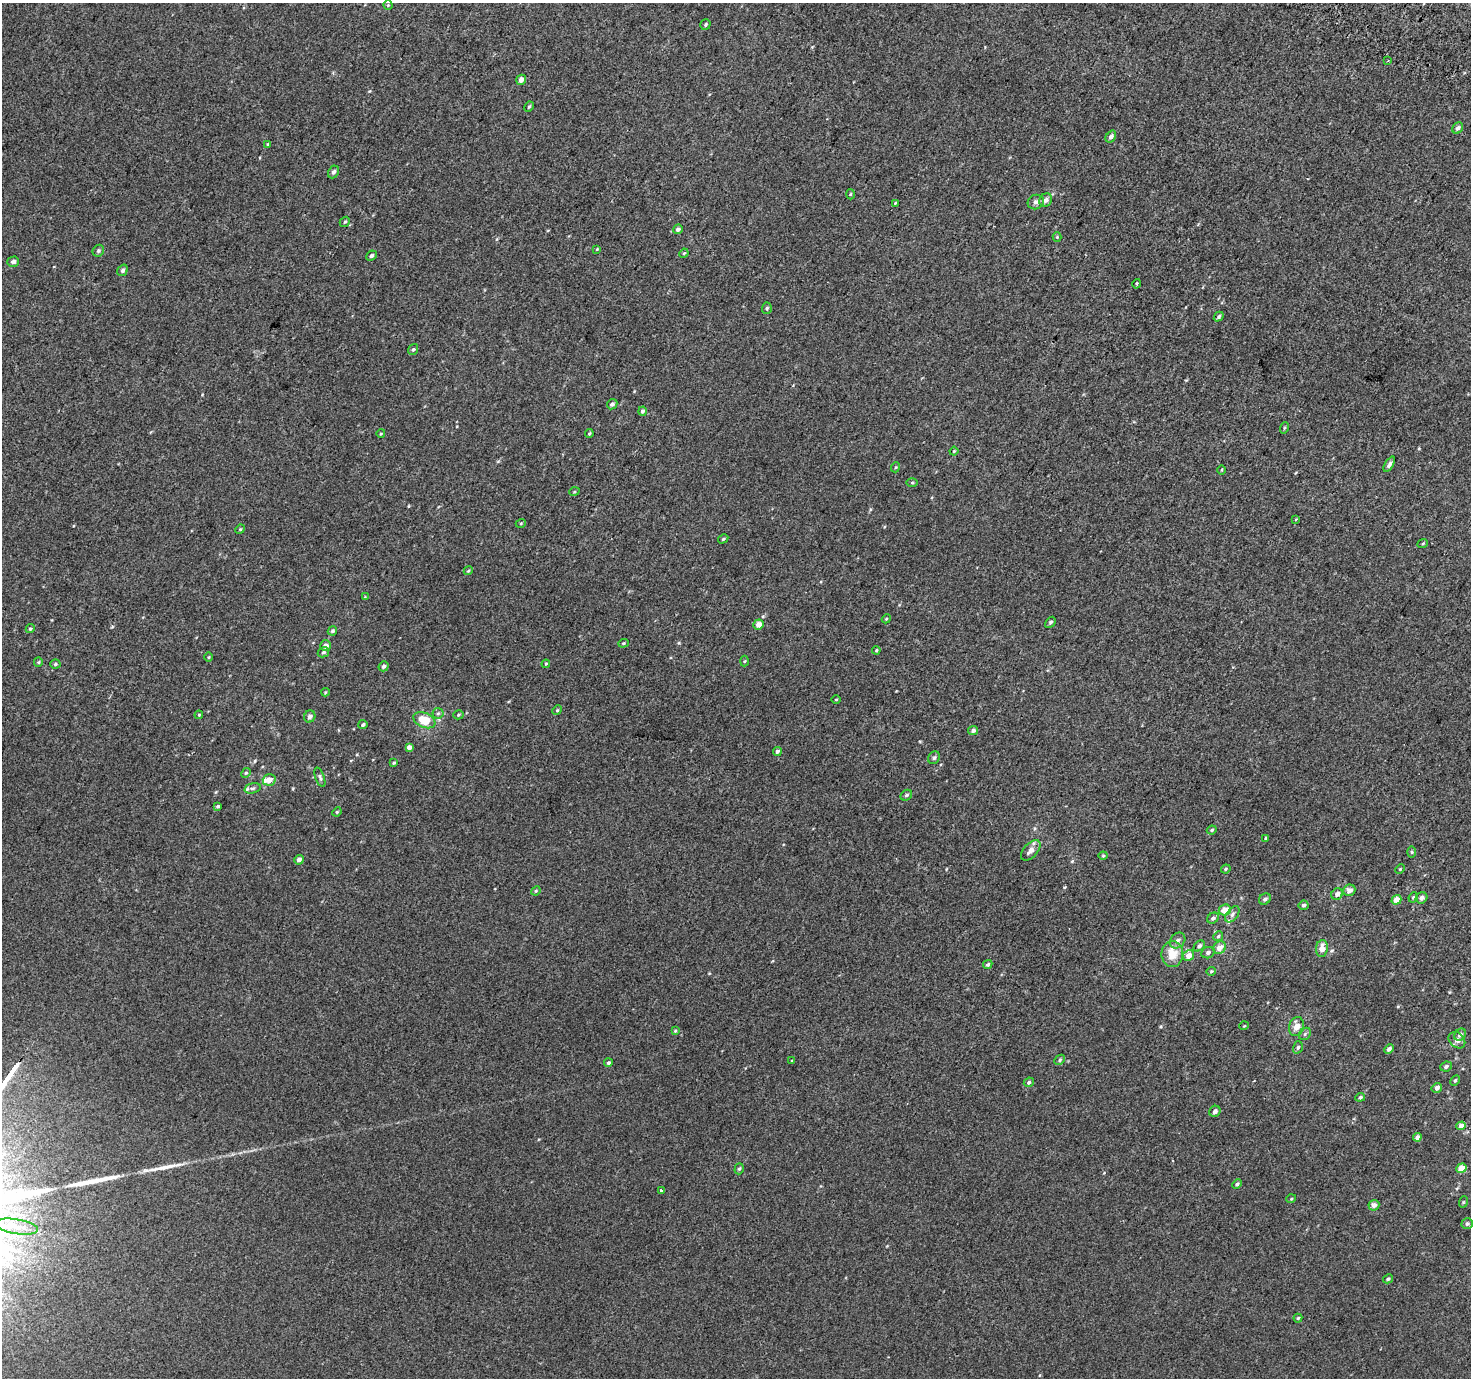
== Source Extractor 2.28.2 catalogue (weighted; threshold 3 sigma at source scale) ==
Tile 10 of 4 x 4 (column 2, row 3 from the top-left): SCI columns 1499-2967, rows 1670-3045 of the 5928 x 6022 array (HDU 1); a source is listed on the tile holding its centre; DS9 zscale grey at full resolution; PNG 1473 x 1380 px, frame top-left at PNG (2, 3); each listed source drawn as its Kron ellipse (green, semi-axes under 4 px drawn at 4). Shown black and unused: <1% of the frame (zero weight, under 2 of 3 exposures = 2% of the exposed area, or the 3 px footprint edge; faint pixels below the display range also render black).
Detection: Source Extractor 2.28.2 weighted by HDU 2 'WHT'; one run over the whole footprint, this tile lists its part. Background 0.0024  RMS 0.0069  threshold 0.0312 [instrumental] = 3 sigma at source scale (4.5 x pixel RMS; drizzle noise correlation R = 1.50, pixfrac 1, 0.0396/0.0396 arcsec/px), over >= 5 px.
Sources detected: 144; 2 long thin detections or spike segments (spike, bleed or trail) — neither listed nor drawn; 3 inside a brighter listed object's ellipse — not listed separately; the other 139 listed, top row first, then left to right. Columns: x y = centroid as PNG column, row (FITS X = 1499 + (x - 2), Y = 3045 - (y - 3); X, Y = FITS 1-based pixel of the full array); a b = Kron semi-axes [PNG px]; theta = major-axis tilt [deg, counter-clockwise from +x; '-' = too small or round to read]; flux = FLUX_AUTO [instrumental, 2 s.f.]
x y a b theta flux
388 5 4 4 - 0.64
705 25 5 5 - 1.2
1388 61 2 2 - 0.8
521 80 5 4 - 3.8
529 107 5 3 - 0.97
1458 128 6 5 - 2.1
1111 137 6 4 55 2.3
268 144 4 3 - 1.1
333 172 6 5 - 2
850 194 5 3 - 0.64
1046 200 7 6 - 2.6
1036 202 8 7 - 2.5
895 203 4 3 - 0.74
345 222 5 4 - 0.89
678 229 5 4 - 2.3
1057 237 4 4 - 0.66
597 249 4 3 - 0.49
98 251 6 5 - 1.4
684 253 5 3 - 0.67
371 256 6 4 44 1.4
13 262 6 5 - 2.1
123 270 6 4 57 1.6
1137 284 5 3 - 0.78
767 308 6 5 - 1
1219 317 5 4 - 1.3
413 349 5 5 - 1.1
612 404 5 5 - 1.7
642 411 4 4 - 1.5
1284 428 6 3 71 0.74
381 433 4 3 - 0.62
589 433 4 3 - 0.82
954 451 4 3 - 0.62
1389 464 8 4 58 2.1
896 467 5 3 - 0.63
1222 470 4 3 - 0.52
912 483 5 3 - 0.66
574 492 5 3 - 0.53
1296 519 4 3 - 0.81
521 523 5 3 - 0.68
240 529 5 4 - 0.84
723 539 5 4 - 1
1423 543 5 3 - 0.58
468 571 4 3 - 0.68
365 597 4 4 - 0.53
886 619 5 3 - 0.74
1050 622 6 4 42 1.3
759 624 5 5 - 5.1
30 629 5 4 - 1.1
332 631 5 4 - 1.3
623 643 5 4 - 0.77
326 646 5 5 - 3.1
876 650 4 3 - 0.68
323 652 6 4 30 1.2
209 657 5 3 - 0.57
744 661 5 3 - 0.67
38 662 5 4 - 0.79
55 664 5 4 - 1.1
546 664 4 3 - 0.69
384 666 5 4 - 1.9
325 692 4 3 - 0.59
836 700 5 3 - 0.6
557 710 5 4 - 0.81
438 713 5 5 - 1.1
199 715 4 3 - 0.7
458 715 5 4 - 0.89
310 716 6 5 - 2.3
424 720 12 7 -23 17
363 725 4 4 - 1.2
973 731 5 4 - 2
409 747 4 4 - 2.9
777 751 4 4 - 1.5
934 758 7 5 56 1.3
394 763 4 3 - 0.67
246 773 5 4 - 0.88
320 777 10 4 -70 1.5
269 780 6 5 - 5.3
253 788 8 5 17 1.4
906 795 6 5 - 1.3
218 806 4 3 - 0.92
337 812 5 4 - 0.71
1212 830 5 4 - 0.83
1266 838 4 4 - 0.83
1031 850 12 7 47 4.3
1411 852 5 3 - 0.79
1103 856 4 4 - 0.77
299 860 5 4 - 2.7
1226 869 5 4 - 0.86
1400 869 5 4 - 0.77
1349 890 6 5 - 3.4
536 891 5 4 - 0.77
1337 894 6 5 - 2.7
1413 897 5 4 - 0.9
1422 898 6 5 - 2.3
1265 899 6 5 - 1.7
1396 900 5 4 - 7.1
1303 905 5 4 - 1.4
1225 910 6 5 - 7.5
1232 914 9 5 54 2.1
1213 918 6 5 - 1.7
1218 936 5 4 - 0.97
1177 941 9 7 47 2.5
1199 946 6 4 44 1.7
1219 948 7 6 - 5.6
1322 948 8 6 83 5.3
1208 953 7 5 26 2
1172 954 13 10 -88 12
1188 955 6 5 - 5.8
988 964 5 4 - 1.1
1211 971 5 4 - 0.71
1244 1026 5 3 - 0.5
1296 1027 9 7 73 6.6
675 1031 4 4 - 0.8
1305 1034 7 5 49 1.4
1460 1035 6 5 - 2.6
1457 1040 9 7 -44 2.6
1298 1047 6 4 72 1
1389 1049 5 4 - 2.5
792 1060 4 2 - 0.53
1060 1060 6 4 44 1.1
608 1063 4 4 - 1.1
1446 1066 6 5 - 1.6
1455 1080 6 4 61 0.91
1029 1082 5 4 - 1.3
1437 1088 5 4 - 2.6
1360 1097 5 4 - 0.87
1215 1111 6 5 - 2.4
1461 1126 4 4 - 4.8
1417 1137 4 4 - 3.3
1461 1168 5 4 - 9.1
739 1169 6 4 72 1
1237 1184 5 4 - 1.4
661 1191 4 3 - 4.8
1291 1199 5 3 - 0.55
1463 1202 6 3 71 0.67
1374 1205 5 5 - 3.2
1467 1224 5 5 - 1.5
16 1227 22 7 -9 7.6
1388 1279 5 4 - 1.3
1298 1318 4 4 - 0.87